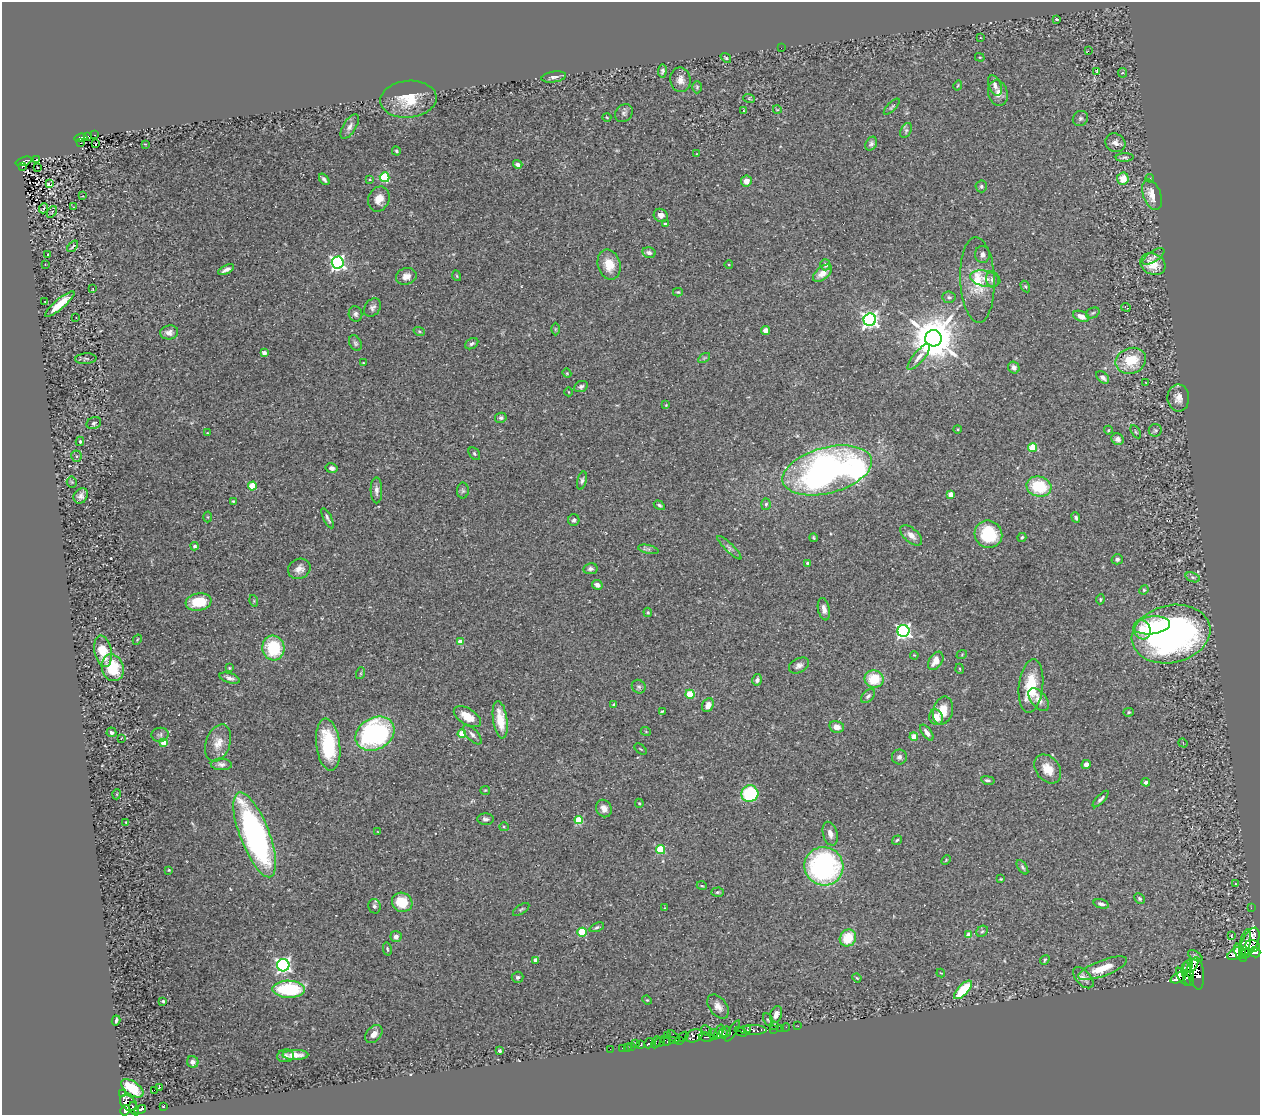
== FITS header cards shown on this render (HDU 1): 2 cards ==
NAXIS1  =                 1258
NAXIS2  =                 1113

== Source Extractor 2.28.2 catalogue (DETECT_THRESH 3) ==
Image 1258 x 1113 px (HDU 1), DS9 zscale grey, 1 PNG px = 1 image px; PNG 1262 x 1117 px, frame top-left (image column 1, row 1113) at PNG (2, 2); each listed source drawn as its Kron ellipse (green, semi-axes under 4 px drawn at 4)
Background 0.406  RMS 0.029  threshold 0.0868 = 3 sigma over >= 5 px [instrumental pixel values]
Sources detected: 323; all 323 listed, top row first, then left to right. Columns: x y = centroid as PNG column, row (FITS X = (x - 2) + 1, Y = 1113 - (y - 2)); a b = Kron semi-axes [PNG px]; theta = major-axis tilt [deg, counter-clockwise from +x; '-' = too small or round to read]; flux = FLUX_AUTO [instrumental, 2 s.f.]
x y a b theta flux
1057 19 3 2 - 2.3
980 38 3 2 - 1.3
781 48 2 2 - 5.2
1088 51 2 2 - 140
980 57 5 4 - 2
726 58 6 3 -38 2.9
662 71 6 4 82 4.5
1097 71 4 2 - 39
1122 73 4 4 - 2.4
554 77 12 5 9 7
680 80 12 10 -82 15
958 85 5 3 - 1.9
995 85 11 6 -68 9.2
697 87 6 5 - 3.1
998 93 13 9 -75 15
749 98 6 3 -19 2.4
408 99 28 18 5 67
892 107 10 4 45 3.2
777 109 4 3 - 1.5
744 111 4 4 - 2.3
624 113 10 8 45 5.8
607 117 4 3 - 1.5
1080 118 8 7 - 4.6
350 127 14 6 58 9.8
906 130 8 5 63 3.9
94 135 3 2 - 2.3
88 136 3 2 - 2.2
81 138 6 4 6 40
81 143 3 2 - 4.1
1115 143 10 9 - 10
95 144 3 2 - 3.9
145 144 2 2 - 1.1
871 144 7 5 61 5.4
396 151 4 4 - 2.7
696 154 3 2 - 1.1
1125 157 9 4 2 4.1
37 160 3 3 - 5.2
24 161 8 4 18 51
518 164 5 4 - 6.7
22 166 3 3 - 8
38 167 2 2 - 2.2
385 177 5 4 - 120
1123 178 6 6 - 25
1150 178 4 3 - 2.1
324 179 6 3 -51 5.1
370 179 4 4 - 2
746 181 5 5 - 15
49 184 4 4 - 50
981 186 6 5 - 4.1
1152 195 16 9 -69 27
83 196 3 2 - 1.9
379 199 13 10 66 20
73 207 3 2 - 1.4
44 208 5 3 - 1.9
52 212 6 3 56 0.93
661 215 7 6 - 9.9
665 224 4 3 - 2.9
73 246 7 2 48 2.8
649 253 7 5 -14 7.9
48 254 2 2 - 1.3
982 254 8 7 - 7.9
1153 256 12 5 33 6.4
338 262 6 6 - 580
729 264 4 3 - 1.7
1153 264 13 10 -27 34
45 265 3 2 - 1.3
609 265 15 11 -76 34
825 265 5 5 - 5.8
226 270 9 4 28 7.8
822 273 11 6 40 18
406 276 10 8 17 13
457 276 5 3 - 1.8
985 279 15 8 -11 15
992 279 8 6 -79 9.2
977 280 43 17 -88 68
1025 286 6 4 -58 2.2
93 289 3 2 - 1.2
678 292 5 4 - 2.3
949 297 6 5 - 4.1
45 302 3 2 - 1.3
60 304 19 5 40 32
372 307 10 7 53 7.3
1126 307 5 2 - 1.7
1093 313 7 5 22 3.5
355 314 7 6 - 5.8
1081 316 8 5 -19 13
76 317 3 2 - 1.2
870 320 6 6 - 760
555 329 6 4 90 2.5
766 330 4 4 - 10
419 331 6 4 -19 2.5
169 332 9 7 9 10
933 338 8 8 - 9000
355 343 8 5 -62 4.6
472 344 7 5 33 4.9
264 353 4 4 - 13
919 357 16 5 50 12
704 358 6 4 34 2.9
86 359 11 5 4 3.8
1131 361 15 12 20 63
364 363 3 2 - 1.3
1014 368 6 5 - 8.2
567 373 4 4 - 2.2
1103 377 7 5 -44 7.6
1146 383 3 2 - 1.1
581 387 7 5 24 5.3
569 392 4 3 - 1.2
1178 398 13 11 -89 16
666 405 3 2 - 1.4
501 418 6 5 - 4.7
94 423 7 6 - 5
958 429 4 3 - 1.5
1108 430 4 4 - 1.8
1155 430 6 6 - 3.8
1136 432 7 3 -60 2
207 433 4 3 - 1.5
1118 439 6 5 - 9.8
80 441 5 4 - 3.4
1032 448 4 4 - 71
474 454 7 5 -53 3.4
76 456 6 5 - 3.3
331 468 6 5 - 6.3
827 470 46 23 15 960
582 480 9 4 75 4.7
72 482 5 5 - 2.1
252 486 4 4 - 65
1039 486 12 10 -13 84
376 490 13 5 -89 8.8
463 491 8 6 -89 4.1
951 494 4 4 - 29
81 496 8 6 55 9.1
233 501 3 2 - 1.8
766 504 5 5 - 3.5
659 505 6 4 -32 3.9
208 517 5 3 - 2
328 518 11 3 -64 4.5
1076 518 5 4 - 4
574 520 6 5 - 4.4
988 534 14 13 - 100
911 535 13 7 -42 14
1022 537 5 4 - 2.8
813 538 4 4 - 2.4
195 546 4 4 - 5.7
729 548 16 4 -44 6.7
648 549 10 4 -12 4.8
1117 559 5 5 - 5.2
808 563 3 3 - 4.6
299 569 12 9 28 14
590 569 7 5 10 5.6
1193 577 7 4 -20 3.9
597 585 5 4 - 8.8
1144 590 5 4 - 2.4
1100 599 5 3 - 2.2
254 601 6 3 -73 1.9
199 602 13 8 8 58
824 609 11 6 -78 11
648 612 4 3 - 2.1
1152 625 18 9 7 51
1142 630 10 8 -63 34
903 631 6 6 - 530
1171 634 40 29 12 690
137 640 5 3 - 1.9
460 641 4 4 - 21
273 648 12 11 - 100
103 651 16 8 -79 41
962 654 5 3 - 1.9
914 655 4 3 - 1.5
936 661 10 6 56 22
799 666 11 7 29 8.5
113 668 14 10 -71 73
229 668 4 4 - 1.8
960 669 5 3 - 1.5
361 673 6 4 72 2.2
230 678 10 5 -18 7.6
874 679 9 8 - 56
757 680 6 4 77 5.4
1031 686 27 12 84 72
639 687 7 6 - 5
690 694 4 4 - 67
868 696 8 5 45 4.8
1039 700 13 7 -51 14
614 705 3 3 - 6.1
708 705 7 5 63 14
662 711 4 3 - 1.9
943 711 14 10 76 30
1129 712 5 4 - 2.8
467 717 15 8 -32 33
936 717 8 6 -72 22
500 720 19 7 -82 45
837 727 7 6 - 14
111 732 5 5 - 4.2
646 732 5 3 - 1.5
927 733 9 4 -54 9.7
375 734 20 16 29 340
462 734 4 4 - 64
160 735 8 7 - 5.3
472 735 12 6 -47 7.7
914 737 4 4 - 34
121 738 2 2 - 1.2
163 743 4 4 - 37
218 743 19 12 71 24
1183 743 5 4 - 1.6
328 745 26 12 -83 110
641 749 7 2 -40 1.6
899 757 7 7 - 6.2
221 764 10 5 -2 7.1
1086 764 5 4 - 6.6
1048 769 16 11 -51 29
988 780 7 4 -12 4
1146 782 4 3 - 4.6
485 790 5 4 - 2
117 794 5 3 - 1.6
750 794 8 8 - 130
1101 799 10 3 47 4.9
639 803 4 4 - 2.5
604 808 9 7 -61 13
486 819 8 5 -3 5.8
579 820 4 4 - 77
126 822 3 2 - 1.5
504 827 5 4 - 2.5
378 832 4 2 - 1.3
830 834 12 7 -73 13
255 835 45 14 -69 510
897 840 5 3 - 2.5
660 850 4 4 - 97
946 860 5 3 - 1.8
824 866 19 19 - 350
1022 867 8 4 -56 3.6
169 870 3 2 - 1.9
1001 879 3 3 - 1.6
1236 884 3 2 - 1.3
702 886 5 3 - 1.9
717 892 6 4 2 3.1
1140 898 6 4 -46 3.4
402 902 10 9 - 51
1101 904 7 4 -15 5.7
374 906 7 6 - 6.2
665 908 4 2 - 1.4
1251 908 2 2 - 8.7
521 909 9 4 35 3.5
597 927 7 4 23 3.5
982 931 6 5 - 3.8
582 932 5 4 - 94
969 935 4 4 - 19
1232 936 3 2 - 1.4
396 937 5 5 - 9.6
848 938 9 7 54 53
1250 942 15 8 63 4700
1245 944 15 5 79 3500
1253 946 7 5 -21 2100
387 949 7 3 -77 2.8
1255 952 5 5 - 1300
1240 953 10 5 -64 3400
1245 953 5 4 - 1600
1235 954 8 5 33 3000
1195 956 8 4 -32 3.6
535 960 4 3 - 9.6
1045 960 5 4 - 2.7
283 965 6 6 - 580
1193 965 9 3 56 2000
1188 966 7 3 74 1700
1102 968 26 8 20 38
941 973 4 3 - 1.4
1197 973 16 6 -84 3900
1188 974 12 5 -76 3800
517 977 6 5 - 3.8
1183 977 10 5 -55 4100
857 978 5 3 - 1.9
1083 978 13 7 -46 10
1178 978 8 5 23 3100
289 989 16 8 -1 130
963 990 12 5 46 73
647 1000 5 3 - 1.8
163 1001 3 3 - 2.4
718 1006 13 8 -52 14
776 1014 8 5 72 11
768 1019 6 4 -62 3
116 1020 5 3 - 4
774 1026 5 3 - 36
798 1026 2 2 - 12
786 1027 4 2 - 13
780 1028 3 2 - 13
773 1029 3 2 - 27
748 1030 3 3 - 680
753 1030 14 5 0 800
706 1031 6 3 -48 320
733 1031 12 3 56 49
719 1032 7 4 68 670
726 1032 5 3 - 410
741 1032 6 4 -25 610
374 1034 10 7 48 13
713 1034 5 3 - 500
723 1034 5 3 - 460
667 1035 3 2 - 15
694 1036 9 6 20 1400
674 1037 8 3 -50 370
683 1037 5 3 - 440
706 1037 7 4 -9 290
666 1041 5 3 - 66
672 1041 3 2 - 21
679 1041 3 2 - 390
656 1042 6 3 65 37
660 1042 6 3 52 54
649 1043 5 3 - 810
636 1044 2 2 - 7.6
641 1045 3 3 - 140
631 1046 3 3 - 58
627 1047 3 2 - 4.4
622 1048 2 2 - 18
610 1049 2 2 - 5
500 1051 3 3 - 6.6
295 1055 13 5 1 17
286 1056 8 6 10 7.1
193 1062 6 5 - 7.7
160 1087 4 3 - 48
132 1088 12 7 -34 50
154 1090 2 2 - 700
123 1093 3 3 - 27
128 1103 9 7 -41 880
163 1106 3 2 - 1.4
134 1109 7 3 -67 380
140 1109 6 4 13 260
125 1110 5 4 - 820